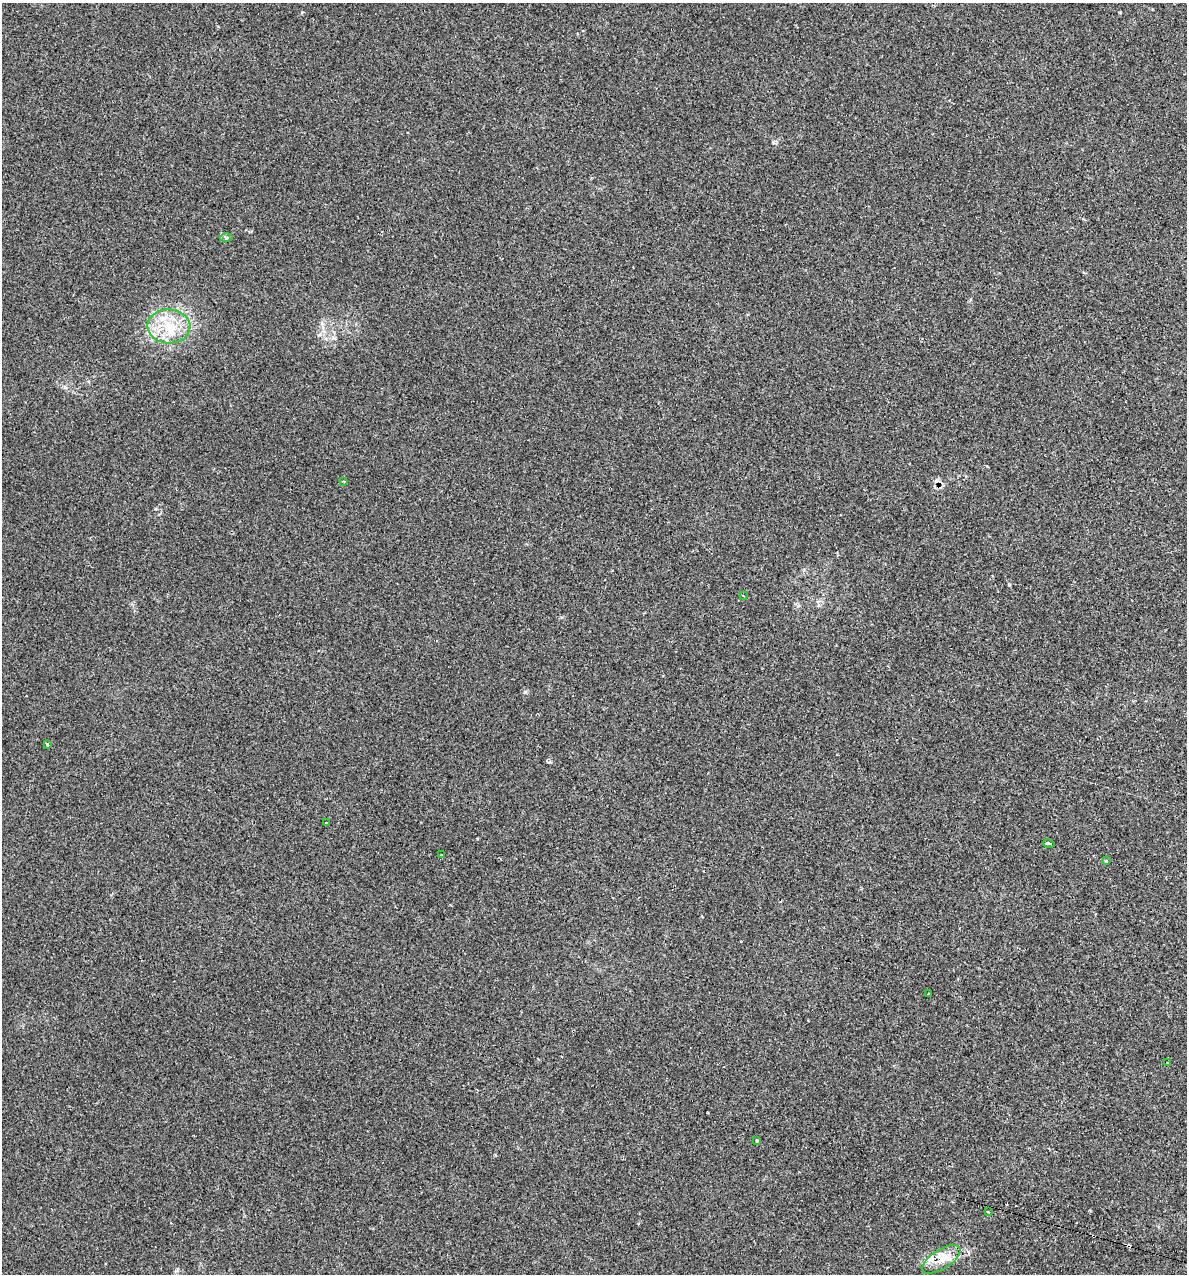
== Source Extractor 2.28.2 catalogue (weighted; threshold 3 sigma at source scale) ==
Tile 6 of 4 x 4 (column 2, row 2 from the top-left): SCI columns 1313-2497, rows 2551-3822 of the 5134 x 5104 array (HDU 1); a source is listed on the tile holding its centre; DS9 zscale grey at full resolution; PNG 1189 x 1276 px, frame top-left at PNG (2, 3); each listed source drawn as its Kron ellipse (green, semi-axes under 4 px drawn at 4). Shown black and unused: <1% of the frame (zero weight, under 2 of 3 exposures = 1% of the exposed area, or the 3 px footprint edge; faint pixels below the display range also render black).
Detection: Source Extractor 2.28.2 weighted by HDU 2 'WHT'; one run over the whole footprint, this tile lists its part. Background 0.118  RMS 0.0072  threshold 0.0324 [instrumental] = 3 sigma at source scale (4.5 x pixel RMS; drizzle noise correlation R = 1.50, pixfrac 1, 0.05/0.05 arcsec/px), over >= 5 px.
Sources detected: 16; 1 cosmic-ray / hot-pixel residue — neither listed nor drawn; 1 inside a brighter listed object's ellipse — not listed separately; the other 14 listed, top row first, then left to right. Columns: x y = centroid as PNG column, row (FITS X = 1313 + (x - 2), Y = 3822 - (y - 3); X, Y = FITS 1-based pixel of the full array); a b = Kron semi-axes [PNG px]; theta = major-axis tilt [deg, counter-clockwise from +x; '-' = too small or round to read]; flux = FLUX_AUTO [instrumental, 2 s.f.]
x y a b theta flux
226 238 6 4 -2 1
169 326 21 17 -2 23
343 481 4 3 - 0.85
743 596 3 2 - 0.73
47 744 3 3 - 1.7
326 823 3 2 - 0.72
1049 843 6 3 -16 3.7
441 855 3 2 - 0.74
1106 861 3 3 - 2.8
929 994 3 3 - 1.4
1168 1063 3 2 - 1.1
757 1140 4 3 - 2.8
988 1212 3 2 - 0.76
941 1259 22 9 32 9.6
Overlapping masked pixels (flux is a lower limit): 1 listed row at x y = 941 1259
Unlisted compact peaks at least as high as the median listed source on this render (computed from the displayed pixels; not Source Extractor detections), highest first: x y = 525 692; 65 387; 549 762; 1009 585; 319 335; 798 606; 1120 12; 773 142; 302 12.